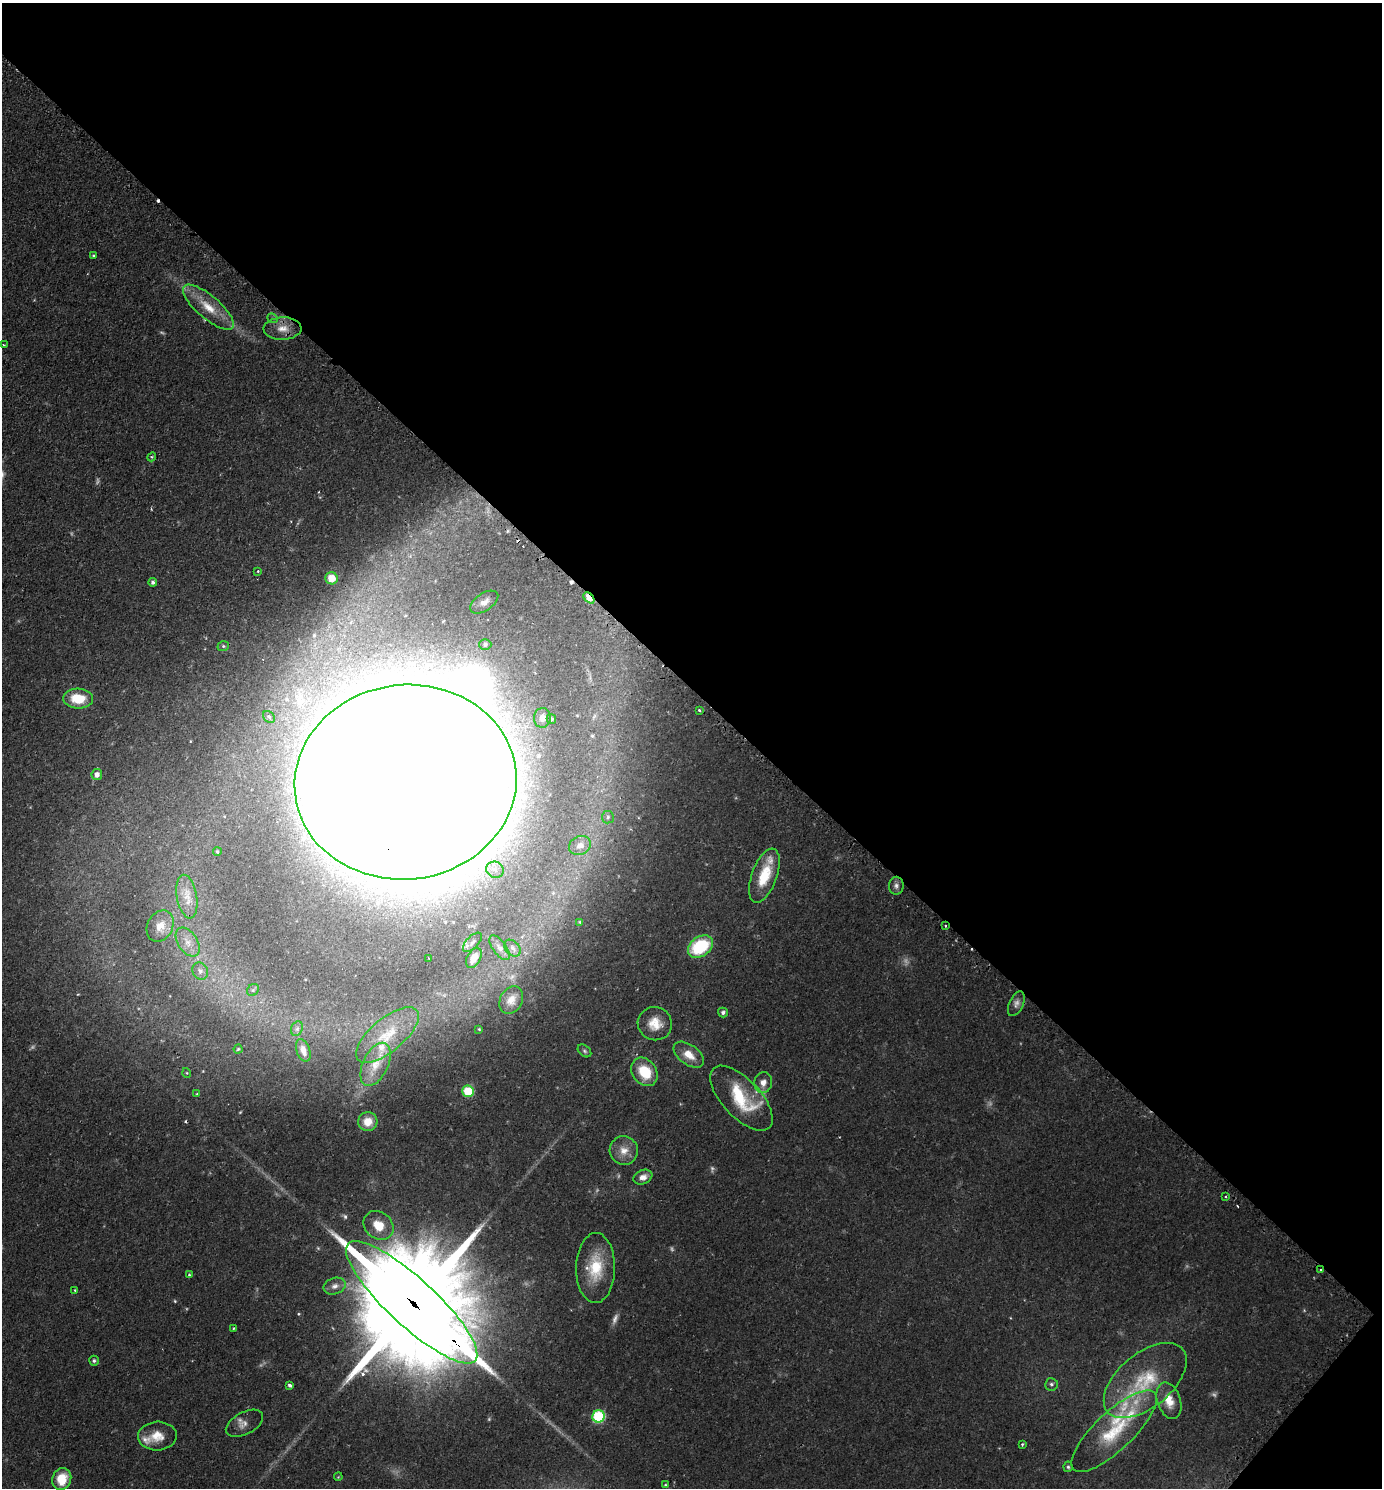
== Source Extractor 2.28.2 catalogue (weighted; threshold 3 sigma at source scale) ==
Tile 8 of 4 x 4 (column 4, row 2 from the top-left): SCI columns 4459-5838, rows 3006-4491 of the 6013 x 6010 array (HDU 1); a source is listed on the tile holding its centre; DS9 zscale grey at full resolution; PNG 1384 x 1490 px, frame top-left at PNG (2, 3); each listed source drawn as its Kron ellipse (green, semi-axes under 4 px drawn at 4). Shown black and unused: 47% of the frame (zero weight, under 2 of 3 exposures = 3% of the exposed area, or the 3 px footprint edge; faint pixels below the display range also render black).
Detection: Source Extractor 2.28.2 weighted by HDU 2 'WHT'; one run over the whole footprint, this tile lists its part. Background 0.0809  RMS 0.0053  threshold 0.0237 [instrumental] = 3 sigma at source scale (4.5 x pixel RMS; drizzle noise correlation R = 1.50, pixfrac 1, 0.05/0.05 arcsec/px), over >= 5 px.
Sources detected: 112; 17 too faint to see at this stretch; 1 inside a brighter object's white glare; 7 cosmic-ray / hot-pixel residue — neither listed nor drawn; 4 inside a brighter listed object's ellipse — not listed separately; the other 83 listed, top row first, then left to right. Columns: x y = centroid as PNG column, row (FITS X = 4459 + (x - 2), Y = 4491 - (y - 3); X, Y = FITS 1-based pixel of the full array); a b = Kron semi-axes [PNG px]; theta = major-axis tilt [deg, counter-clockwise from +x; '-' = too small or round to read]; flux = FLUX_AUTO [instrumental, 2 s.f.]
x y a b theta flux
93 255 4 3 - 0.58
208 307 32 11 -41 13
273 318 5 4 - 1.2
283 329 19 11 1 7
4 345 3 3 - 0.58
152 457 4 4 - 0.57
258 571 4 3 - 0.66
332 578 6 6 - 7.4
153 582 4 4 - 1.3
589 598 6 4 -47 15
484 602 16 8 35 3.9
485 644 6 5 - 1.3
223 646 6 4 19 0.89
78 699 15 10 -4 16
699 710 3 3 - 0.82
269 717 7 5 -45 1.8
542 718 10 8 86 4.7
551 719 5 4 - 1.2
97 774 5 5 - 2.4
405 782 111 97 7 9300
608 817 6 6 - 1.2
580 845 11 9 25 3.8
217 852 4 4 - 0.72
495 870 9 8 - 2.9
764 876 28 12 70 17
896 886 9 7 87 2
187 897 22 10 -80 6.9
580 922 3 3 - 0.49
160 926 16 12 64 6.8
945 926 3 3 - 1.3
188 942 16 9 -56 5.9
472 942 12 6 47 2.1
700 947 14 9 36 36
499 948 14 6 -53 2.8
512 948 10 6 -45 2.1
429 958 3 2 - 0.69
474 958 11 6 62 5.7
200 971 9 7 -62 2.9
253 990 6 5 - 1.1
511 1000 14 11 60 5.6
1016 1004 13 7 66 2.7
723 1012 5 5 - 1.5
655 1024 17 16 - 9.6
297 1029 7 5 69 1.3
479 1029 4 4 - 0.56
387 1035 38 16 40 17
238 1049 4 4 - 0.7
303 1050 12 6 -72 3.9
584 1051 7 5 -41 1.1
689 1055 17 10 -36 7.8
376 1064 23 12 65 9.7
644 1072 15 12 -54 17
187 1073 5 3 - 0.44
763 1083 11 9 79 4.5
468 1091 6 5 - 22
197 1094 3 3 - 0.47
741 1098 41 19 -47 33
368 1122 9 9 - 8.1
624 1151 14 14 - 6.5
643 1177 10 7 22 3.5
1226 1197 3 3 - 0.92
379 1225 16 13 -40 11
596 1268 35 19 89 22
1321 1270 3 3 - 0.76
189 1275 3 3 - 0.71
335 1286 11 8 17 2.9
75 1290 3 2 - 0.62
412 1302 86 24 -43 30000
233 1328 4 2 - 0.42
94 1361 5 5 - 1.2
1145 1380 49 27 39 37
1051 1384 6 6 - 1.3
290 1385 4 3 - 1.4
1169 1401 19 11 -72 8.3
598 1416 6 6 - 60
244 1423 20 11 28 4.4
1114 1431 56 19 43 31
157 1436 19 14 3 8.9
1022 1444 3 2 - 0.7
1068 1467 5 4 - 0.89
338 1477 4 3 - 0.48
62 1479 11 9 69 13
665 1485 4 4 - 0.65
Overlapping masked pixels (flux is a lower limit): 5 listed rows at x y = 589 598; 405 782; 945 926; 1321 1270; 412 1302